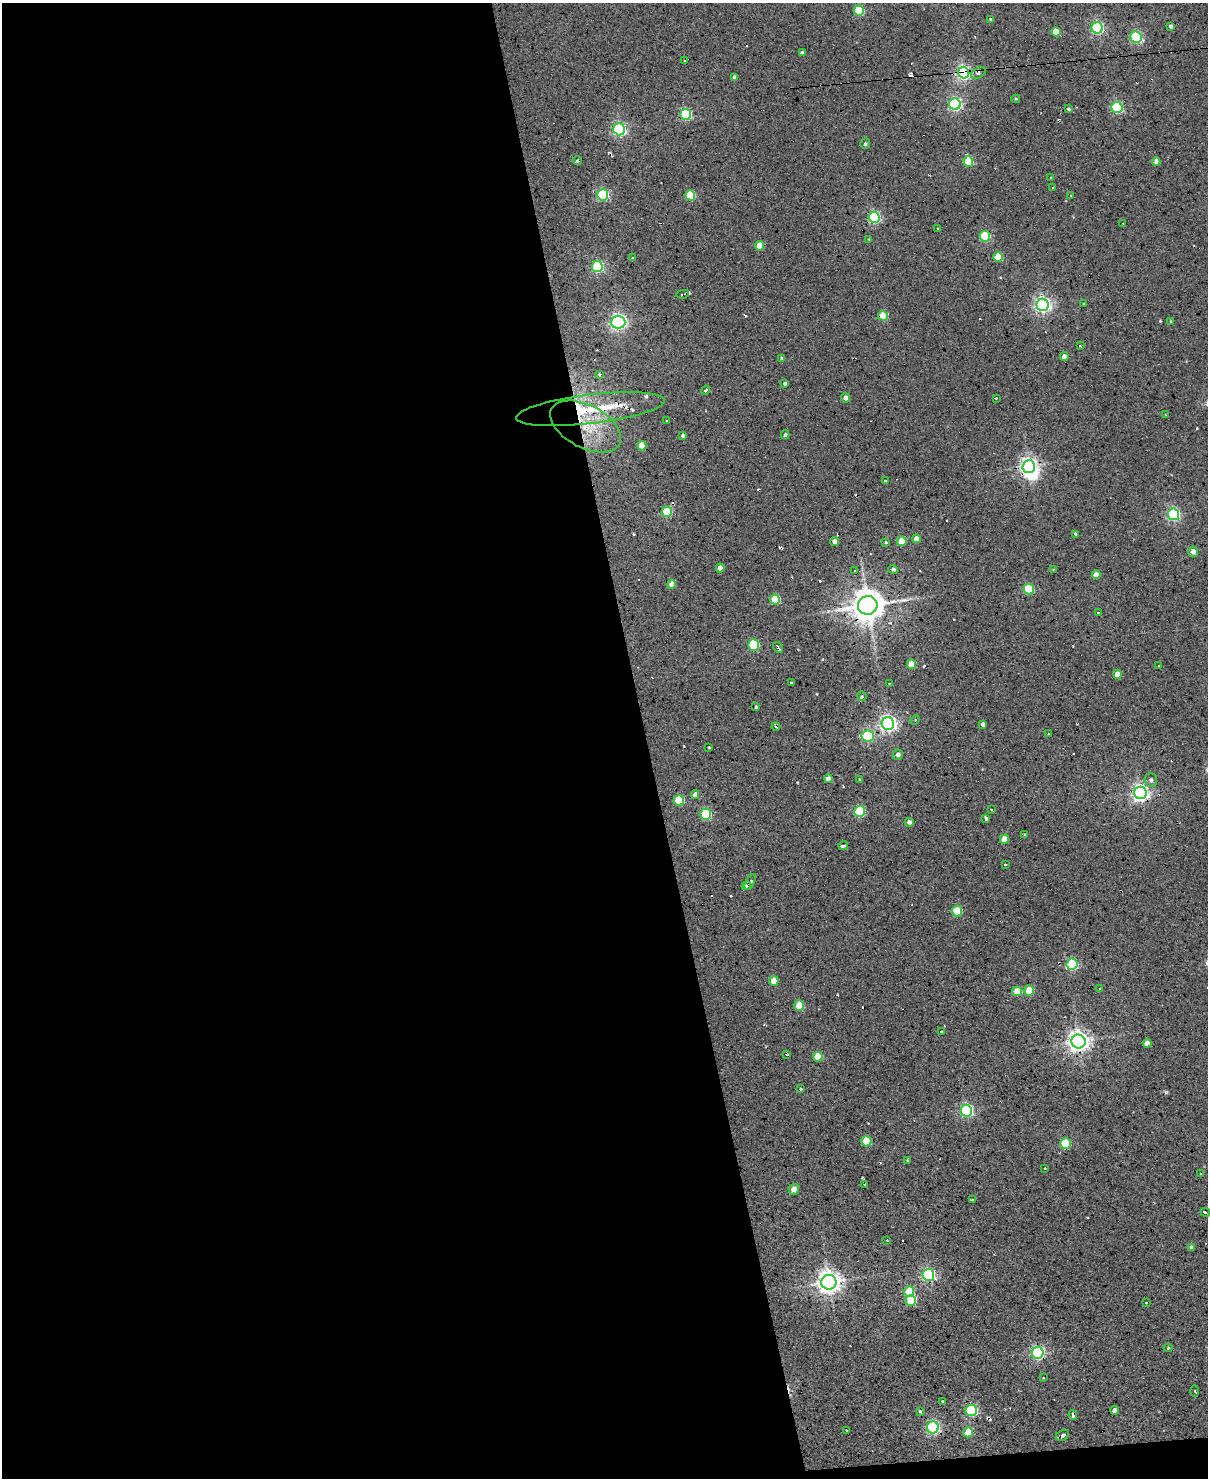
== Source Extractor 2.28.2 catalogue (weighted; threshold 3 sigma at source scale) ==
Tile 9 of 4 x 3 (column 1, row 3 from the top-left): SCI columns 1-1206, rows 244-1719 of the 4825 x 4803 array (HDU 1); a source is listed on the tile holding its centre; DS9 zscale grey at full resolution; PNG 1210 x 1480 px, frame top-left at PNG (2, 3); each listed source drawn as its Kron ellipse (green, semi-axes under 4 px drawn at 4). Shown black and unused: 54% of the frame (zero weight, under 2 of 3 exposures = <1% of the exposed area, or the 3 px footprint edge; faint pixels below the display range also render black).
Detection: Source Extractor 2.28.2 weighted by HDU 2 'WHT'; one run over the whole footprint, this tile lists its part. Background 0.0779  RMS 0.12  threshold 0.537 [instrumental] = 3 sigma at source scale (4.5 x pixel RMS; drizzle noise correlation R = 1.50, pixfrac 1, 0.05/0.05 arcsec/px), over >= 5 px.
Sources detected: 172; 1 inside a brighter object's white glare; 13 cosmic-ray / hot-pixel residue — neither listed nor drawn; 5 inside a brighter listed object's ellipse — not listed separately; the other 153 listed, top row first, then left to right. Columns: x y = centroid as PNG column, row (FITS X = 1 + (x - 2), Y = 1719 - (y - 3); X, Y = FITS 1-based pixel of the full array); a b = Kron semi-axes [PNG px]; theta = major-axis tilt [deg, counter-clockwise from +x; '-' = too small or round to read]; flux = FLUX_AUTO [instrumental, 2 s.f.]
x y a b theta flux
859 11 5 5 - 640
991 19 3 3 - 18
1171 26 4 3 - 29
1097 28 5 5 - 1900
1056 32 5 4 - 220
1136 37 6 5 - 1400
802 53 4 4 - 27
684 60 2 2 - 10
964 73 5 5 - 3300
978 73 8 5 29 33
734 77 4 3 - 26
1016 99 4 3 - 13
955 104 6 5 - 2200
1117 108 5 5 - 1300
1068 109 3 3 - 47
686 114 5 5 - 1100
619 129 6 5 - 2300
865 144 5 4 - 23
577 160 5 4 - 19
968 161 5 4 - 460
1156 161 4 4 - 67
1051 178 3 2 - 6.9
1052 187 2 2 - 12
603 195 6 5 - 1400
690 195 5 5 - 570
1070 195 3 3 - 19
874 217 5 5 - 1600
1123 223 2 2 - 7.6
937 229 3 2 - 16
985 236 5 5 - 870
869 239 3 3 - 9.7
760 246 5 4 - 210
633 257 4 3 - 18
998 257 5 5 - 320
597 267 5 5 - 1300
683 294 6 3 11 36
1084 304 3 3 - 21
1043 305 6 6 - 4000
883 316 5 4 - 400
1171 321 3 3 - 9.6
618 322 7 6 - 4100
1080 346 3 2 - 15
1064 357 4 4 - 89
782 358 3 3 - 14
600 375 3 3 - 34
785 383 4 3 - 20
706 390 4 3 - 40
846 398 5 4 - 55
996 398 3 3 - 8.9
590 409 75 14 7 780
1166 415 4 2 - 7.7
667 421 2 2 - 11
586 426 38 21 -28 630
785 435 4 3 - 35
683 436 4 4 - 29
642 446 5 4 - 240
1029 466 6 6 - 5100
885 481 4 3 - 21
667 512 5 5 - 580
1173 514 5 5 - 2000
1075 534 3 3 - 22
916 539 4 4 - 75
834 541 4 4 - 53
902 541 5 4 - 270
886 542 3 2 - 12
1193 552 5 5 - 64
720 568 4 4 - 87
893 569 5 4 - 21
1053 569 3 2 - 8.3
855 571 2 2 - 7.2
1096 575 4 4 - 140
672 584 4 4 - 150
1029 589 5 5 - 710
775 599 5 5 - 440
868 605 10 9 - 23000
1098 612 3 3 - 10
754 645 5 5 - 690
778 648 6 2 -56 28
911 664 5 4 - 270
1158 666 2 2 - 8.8
1117 674 5 4 - 120
791 683 3 2 - 12
889 683 3 2 - 11
862 696 5 4 - 19
756 707 3 3 - 16
915 720 5 3 - 12
888 723 6 6 - 4400
983 724 4 4 - 54
776 727 4 3 - 21
1048 734 3 3 - 13
868 736 6 5 - 1200
709 747 3 3 - 15
898 755 5 5 - 48
829 778 4 4 - 160
859 779 3 3 - 10
1151 780 7 6 - 44
1140 793 6 6 - 4500
695 795 4 4 - 74
679 800 5 5 - 590
992 809 3 2 - 16
859 811 5 5 - 890
706 814 5 5 - 840
985 818 4 3 - 20
909 822 4 4 - 44
1025 834 3 3 - 12
1004 839 4 4 - 200
843 846 5 3 - 36
1005 864 4 2 - 9.2
750 882 9 4 60 37
746 886 5 4 - 39
957 911 5 5 - 510
1072 964 5 5 - 1200
774 981 5 4 - 120
1100 989 3 3 - 12
1017 991 5 4 - 280
1029 991 5 4 - 290
799 1006 5 5 - 360
941 1031 3 3 - 24
1078 1041 7 7 - 8400
1147 1043 4 4 - 80
787 1055 4 2 - 11
818 1057 5 5 - 330
801 1089 3 3 - 21
966 1111 6 6 - 2000
866 1141 5 5 - 420
1065 1143 5 5 - 600
907 1160 3 3 - 17
1045 1168 3 2 - 9.4
1201 1174 3 2 - 18
865 1184 3 2 - 11
794 1189 5 5 - 97
972 1200 3 2 - 19
1205 1212 5 3 - 36
887 1240 2 2 - 8.6
1191 1247 4 4 - 26
928 1275 6 6 - 2300
829 1282 7 7 - 11000
909 1292 5 5 - 430
911 1301 5 5 - 590
1146 1302 3 2 - 13
1168 1348 4 4 - 12
1038 1353 6 5 - 2300
1043 1378 3 3 - 19
1195 1391 5 3 - 16
942 1401 3 2 - 17
1115 1410 4 4 - 56
920 1411 4 3 - 15
971 1411 6 5 - 1400
1073 1415 5 2 - 20
933 1427 6 6 - 2100
847 1430 3 2 - 10
968 1432 5 4 - 260
1062 1435 7 5 30 39
Overlapping masked pixels (flux is a lower limit): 3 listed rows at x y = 964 73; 590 409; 586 426
Isophote crosses this tile's border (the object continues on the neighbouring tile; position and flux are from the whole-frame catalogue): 1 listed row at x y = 1205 1212